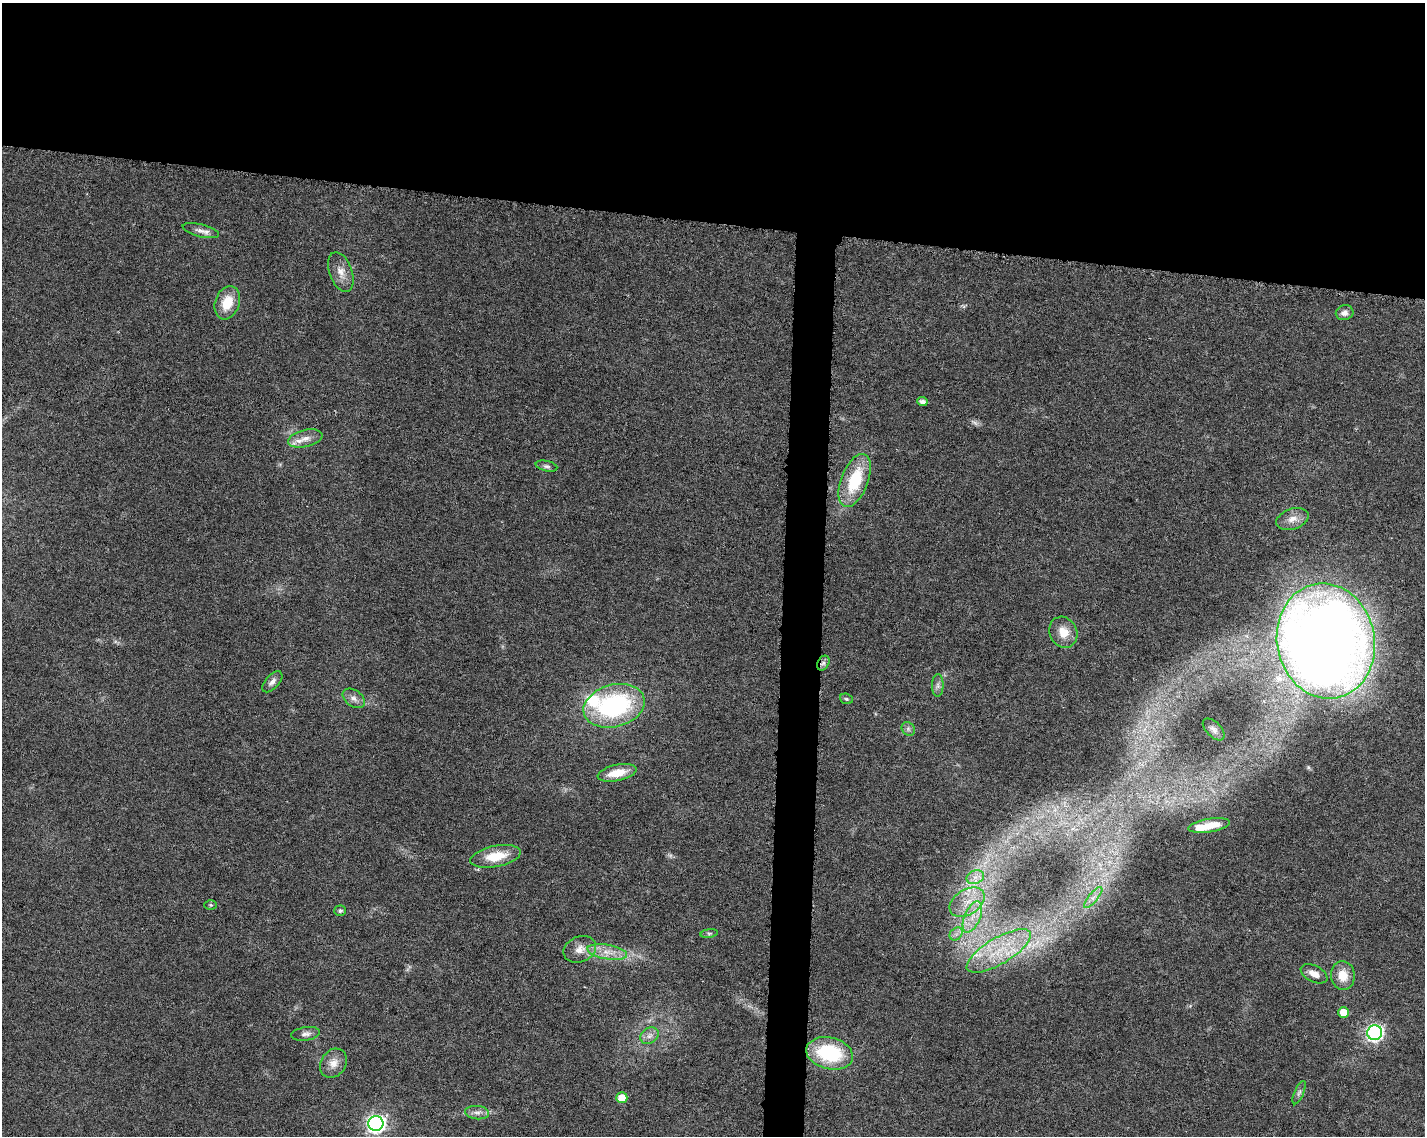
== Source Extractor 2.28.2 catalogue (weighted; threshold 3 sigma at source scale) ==
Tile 2 of 3 x 4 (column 2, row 1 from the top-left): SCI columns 1654-3076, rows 3416-4549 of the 4786 x 4554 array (HDU 1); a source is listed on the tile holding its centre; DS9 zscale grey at full resolution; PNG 1427 x 1138 px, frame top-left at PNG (2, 3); each listed source drawn as its Kron ellipse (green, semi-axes under 4 px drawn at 4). Shown black and unused: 22% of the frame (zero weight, under 6 of 12 exposures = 1% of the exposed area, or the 3 px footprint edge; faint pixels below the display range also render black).
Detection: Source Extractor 2.28.2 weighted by HDU 2 'WHT'; one run over the whole footprint, this tile lists its part. Background 0.0301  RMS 0.002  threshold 0.00818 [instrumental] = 3 sigma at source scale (4.09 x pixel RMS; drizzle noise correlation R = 1.36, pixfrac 0.8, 0.0396/0.0396 arcsec/px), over >= 5 px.
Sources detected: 52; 2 too faint to see at this stretch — neither listed nor drawn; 5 inside a brighter listed object's ellipse — not listed separately; the other 45 listed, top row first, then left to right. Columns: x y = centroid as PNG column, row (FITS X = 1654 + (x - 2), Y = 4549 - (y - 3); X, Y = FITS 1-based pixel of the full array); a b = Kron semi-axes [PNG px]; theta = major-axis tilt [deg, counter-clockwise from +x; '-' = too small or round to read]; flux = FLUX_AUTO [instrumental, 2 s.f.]
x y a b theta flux
201 231 18 6 -14 1.2
341 272 21 11 -71 2.1
227 303 17 12 70 4.2
1345 313 9 7 14 1.1
922 402 5 4 - 0.96
305 438 18 8 13 1.8
546 466 11 5 -12 0.51
855 480 28 13 69 9.5
1292 519 17 10 18 1.9
1063 632 16 13 -63 2.9
1326 641 58 49 -79 290
823 663 8 5 60 0.57
272 682 13 6 48 0.84
938 685 11 6 89 0.65
354 698 12 8 -36 1
846 699 6 5 - 0.33
614 706 31 21 15 27
908 729 7 6 - 0.5
1214 729 13 7 -45 0.78
617 773 19 8 12 3.5
1209 826 21 6 9 2.9
496 856 25 10 11 5.2
975 877 9 6 20 1.1
1093 898 13 4 50 0.98
967 902 19 12 32 3.9
211 905 6 5 - 0.29
340 911 6 5 - 0.45
972 917 17 8 67 2.6
709 933 9 4 8 0.38
956 934 7 5 45 0.69
580 949 17 12 23 2
999 951 36 13 30 7.9
607 952 20 7 -10 2.3
1314 974 14 8 -26 1.6
1343 975 14 12 -84 3.1
1344 1012 5 5 - 3.1
1375 1033 7 7 - 48
306 1034 14 7 8 0.93
649 1036 10 7 33 0.97
830 1053 24 15 -13 14
333 1063 15 12 54 2
1299 1093 12 4 66 0.57
622 1098 5 5 - 3.2
477 1113 12 6 -4 0.97
376 1124 7 7 - 67
Overlapping masked pixels (flux is a lower limit): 1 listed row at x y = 823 663